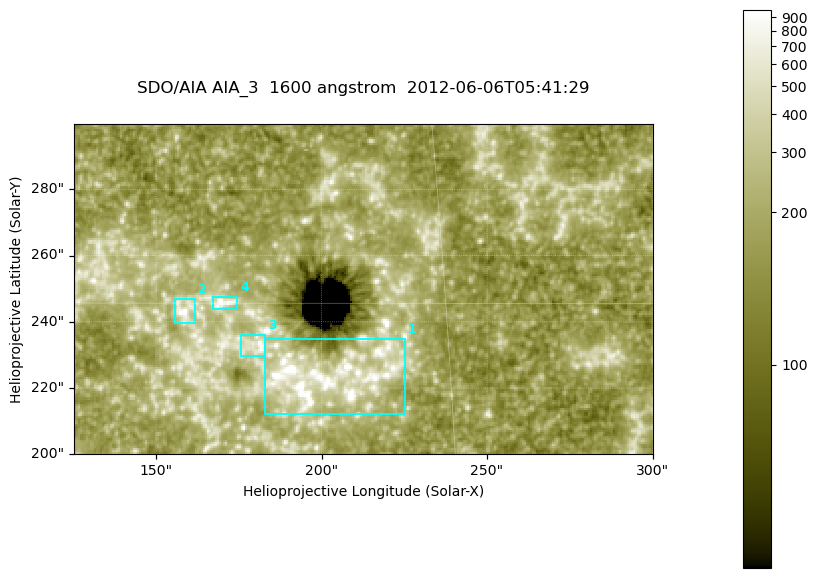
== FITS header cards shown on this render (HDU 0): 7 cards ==
TELESCOP= 'SDO/AIA '
INSTRUME= 'AIA_3   '
WAVELNTH=                 1600
WAVEUNIT= 'angstrom'
DATE-OBS= '2012-06-06T05:41:29.13'
CTYPE1  = 'HPLN-TAN'
CTYPE2  = 'HPLT-TAN'

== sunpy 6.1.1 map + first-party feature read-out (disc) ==
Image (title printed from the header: SDO/AIA AIA_3  1600 angstrom  2012-06-06T05:41:29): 287 x 164 px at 0.609 arcsec/px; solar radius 946 arcsec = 1552 px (partial field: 0.6% of the solar disc is inside the frame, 100% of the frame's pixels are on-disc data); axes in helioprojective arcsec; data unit not stated in the header (colour bar unlabelled)
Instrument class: DISC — disc imager (sunpy class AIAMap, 1600 A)
Bright regions (active regions / flare kernels): reference = the on-disc median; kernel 3 px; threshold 5 sigma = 318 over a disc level ~179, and >= 1.15x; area >= 47 px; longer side >= 3 px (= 1.8 arcsec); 4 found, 4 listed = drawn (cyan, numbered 1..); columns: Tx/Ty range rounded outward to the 2 arcsec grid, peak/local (2 s.f.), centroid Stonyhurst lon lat
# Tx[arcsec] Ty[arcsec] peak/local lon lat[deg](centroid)
1 182..226 212..236 11 +13 +14
2 154..162 238..248 5.5 +10 +15
3 176..184 230..236 4.9 +11 +14
4 166..176 244..248 6 +11 +15